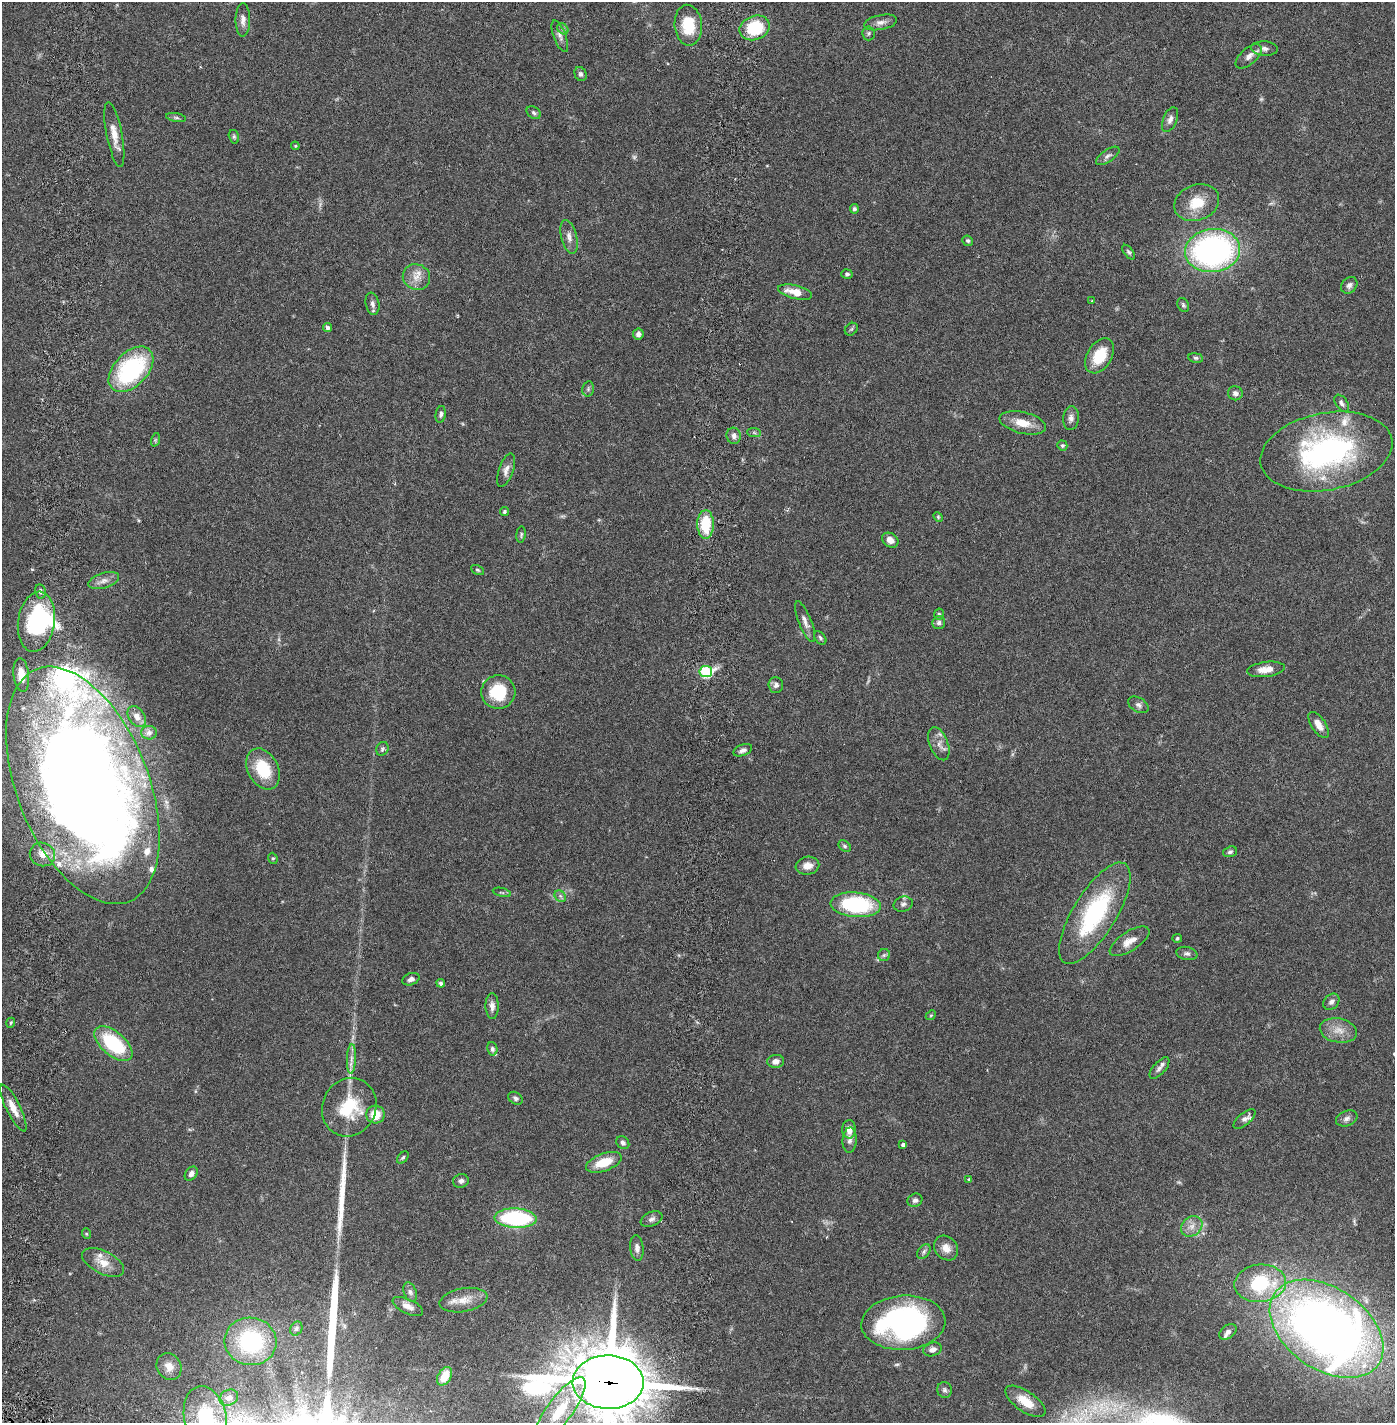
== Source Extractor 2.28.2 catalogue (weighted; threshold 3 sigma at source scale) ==
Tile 11 of 4 x 4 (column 3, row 3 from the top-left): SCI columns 2890-4282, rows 1510-2930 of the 5890 x 5857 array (HDU 1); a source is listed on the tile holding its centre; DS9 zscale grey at full resolution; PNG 1397 x 1425 px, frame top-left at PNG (2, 2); each listed source drawn as its Kron ellipse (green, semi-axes under 4 px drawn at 4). Shown black and unused: <1% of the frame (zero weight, under 2 of 6 exposures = <1% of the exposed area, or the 3 px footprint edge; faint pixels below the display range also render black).
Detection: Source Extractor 2.28.2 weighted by HDU 2 'WHT'; one run over the whole footprint, this tile lists its part. Background 0.041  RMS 0.004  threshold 0.0163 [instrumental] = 3 sigma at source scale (4.09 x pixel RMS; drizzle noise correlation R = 1.36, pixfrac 0.8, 0.05/0.05 arcsec/px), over >= 5 px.
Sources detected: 164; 5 too faint to see at this stretch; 1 inside a brighter object's white glare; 2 cosmic-ray / hot-pixel residue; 2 long thin detections or spike segments (spike, bleed or trail) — neither listed nor drawn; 11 inside a brighter listed object's ellipse — not listed separately; the other 143 listed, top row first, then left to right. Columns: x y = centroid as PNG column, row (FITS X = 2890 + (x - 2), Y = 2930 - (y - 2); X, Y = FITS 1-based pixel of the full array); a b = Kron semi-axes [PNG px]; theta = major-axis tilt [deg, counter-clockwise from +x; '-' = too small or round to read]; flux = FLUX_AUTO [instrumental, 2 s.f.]
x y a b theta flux
243 20 16 7 90 1.4
881 22 17 7 11 1.4
688 25 20 13 -85 7.8
755 28 15 12 21 12
563 29 6 5 - 0.48
869 33 7 6 - 0.44
560 36 17 6 -69 1.2
1264 49 13 7 -4 1.1
1249 56 16 8 41 1.5
580 74 7 6 - 0.55
534 113 8 5 -34 0.5
176 118 10 4 -11 0.52
1170 120 13 7 68 1.1
114 134 33 8 -79 3.2
234 137 7 5 -75 0.43
295 146 4 4 - 0.27
1108 156 13 6 35 0.81
1197 203 23 17 20 5.8
854 209 5 4 - 0.53
569 237 17 7 -76 1.5
968 241 5 5 - 0.39
1213 251 27 21 7 69
1129 252 8 4 -52 0.47
847 274 5 5 - 0.54
416 277 14 12 -27 2.6
1349 285 9 7 48 0.87
795 292 17 6 -14 3.6
1092 301 4 3 - 0.19
372 304 11 6 -79 0.91
1183 305 7 5 -63 0.45
328 328 4 4 - 0.78
851 329 7 5 44 0.36
638 334 5 5 - 0.9
1100 356 19 12 58 7.1
1196 358 7 5 -10 0.49
131 369 27 17 46 27
588 389 7 5 78 0.47
1235 393 7 7 - 0.98
1342 403 9 6 -55 0.74
441 414 8 5 80 0.6
1071 418 12 8 84 1.1
1023 423 23 10 -13 3.8
754 432 7 4 -2 0.38
734 436 8 7 - 0.96
155 440 7 4 72 0.38
1062 445 5 4 - 0.4
1326 452 67 38 11 53
506 470 18 7 71 1.4
505 511 4 4 - 0.37
938 517 5 4 - 0.27
705 524 14 8 -90 8.2
521 535 8 5 82 0.4
890 540 9 6 -33 1.5
477 570 7 4 -27 0.35
104 581 16 7 17 1.5
40 591 7 5 -79 0.55
939 614 5 4 - 0.36
36 622 30 18 82 25
805 622 22 6 -68 1.4
939 623 7 6 - 0.62
820 638 7 5 -54 0.51
1266 669 19 7 7 2.5
706 671 6 5 - 23
21 675 17 7 -84 3.4
776 685 8 7 - 0.81
498 692 17 16 - 8.9
1138 705 11 7 -31 0.88
137 716 11 8 -56 1.1
1318 725 15 7 -56 2.1
149 733 8 7 - 0.67
939 744 17 9 -69 1.8
382 749 7 6 - 0.51
743 750 10 5 21 0.8
263 769 22 15 -63 9.1
83 785 125 65 -68 400
845 846 7 5 -41 0.47
1230 852 7 5 19 0.51
42 854 13 11 -27 2.3
273 858 6 4 -68 0.33
807 866 12 9 11 2.1
502 892 9 3 -14 0.36
560 896 6 5 - 0.58
903 904 9 7 19 0.86
856 905 25 12 -5 24
1095 913 58 21 58 27
1177 938 5 4 - 0.37
1129 941 23 9 32 2.7
1187 953 10 6 -12 0.74
884 955 6 6 - 0.5
411 979 9 6 19 0.93
441 983 4 4 - 0.51
1331 1002 9 7 45 0.88
492 1006 13 6 -90 1.2
931 1015 5 4 - 0.29
11 1023 5 3 - 0.27
1338 1030 19 12 -11 3
113 1044 23 12 -40 16
492 1049 7 5 -76 0.67
351 1059 15 4 87 1.3
776 1061 8 6 4 1.2
1159 1068 13 6 48 0.94
516 1098 8 5 -35 0.72
349 1107 30 26 64 12
13 1108 26 7 -63 2.7
375 1114 9 9 - 4.1
1347 1118 11 7 20 0.98
1245 1119 13 6 40 0.97
849 1129 9 6 90 2.3
850 1140 12 7 87 0.99
623 1143 7 6 - 0.75
903 1145 4 4 - 0.59
403 1157 7 4 49 0.41
604 1162 18 9 20 5.2
191 1174 8 5 53 1
969 1179 4 4 - 0.24
461 1181 8 7 - 0.79
915 1200 7 6 - 0.76
516 1218 21 9 -3 26
652 1219 11 7 23 0.92
1192 1226 11 9 40 1.8
87 1234 5 3 - 0.25
637 1248 13 6 -83 1.2
946 1248 13 11 -50 2.1
924 1252 8 5 52 0.64
103 1263 23 11 -26 3.3
1260 1283 26 18 6 16
410 1292 10 6 -68 0.76
463 1300 24 12 10 3.2
408 1306 16 7 -25 1.7
903 1323 42 27 4 58
296 1329 7 5 61 0.49
1327 1329 63 41 -35 220
1228 1332 10 6 35 0.85
251 1341 26 24 -7 21
933 1349 9 6 17 1
169 1367 14 12 -56 2.5
445 1376 10 6 60 4.2
608 1382 35 27 -1 1700
945 1390 8 7 - 0.63
229 1398 10 7 28 1.1
1025 1401 23 10 -34 4.5
560 1411 40 12 54 9.7
205 1417 31 21 -78 16
Overlapping masked pixels (flux is a lower limit): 1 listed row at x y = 608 1382
Isophote crosses this tile's border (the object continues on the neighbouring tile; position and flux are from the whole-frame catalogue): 2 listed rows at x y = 608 1382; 205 1417